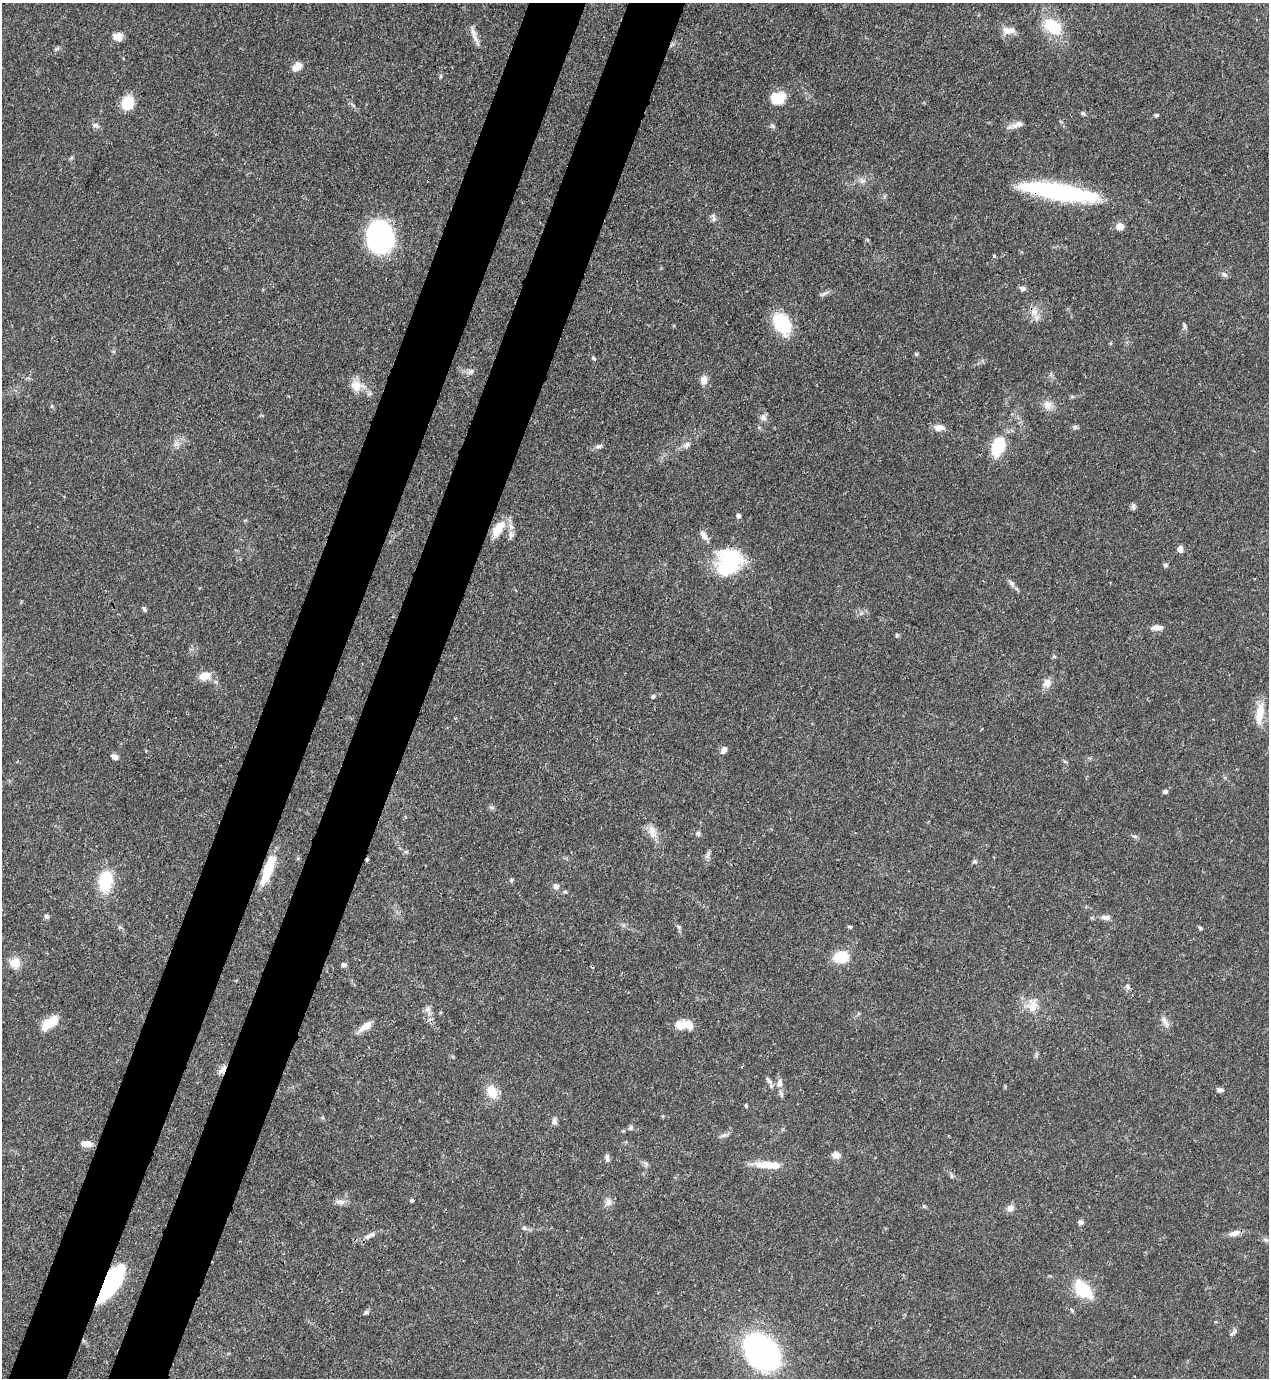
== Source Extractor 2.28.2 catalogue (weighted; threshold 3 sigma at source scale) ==
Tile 7 of 4 x 4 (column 3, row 2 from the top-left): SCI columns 2759-4025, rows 2791-4166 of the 5645 x 5583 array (HDU 1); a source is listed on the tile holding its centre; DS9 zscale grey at full resolution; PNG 1271 x 1380 px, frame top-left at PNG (2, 3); no overlay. Shown black and unused: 9% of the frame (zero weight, under 3 of 4 exposures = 7% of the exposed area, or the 3 px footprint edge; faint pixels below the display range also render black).
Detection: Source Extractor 2.28.2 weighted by HDU 2 'WHT'; one run over the whole footprint, this tile lists its part. Background 0.0728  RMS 0.0036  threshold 0.0162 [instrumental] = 3 sigma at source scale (4.5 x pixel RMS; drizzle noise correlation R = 1.50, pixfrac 1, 0.05/0.05 arcsec/px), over >= 5 px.
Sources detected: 125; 1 inside a brighter object's white glare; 1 cosmic-ray / hot-pixel residue — not listed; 4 inside a brighter listed object's ellipse — not listed separately; the other 119 listed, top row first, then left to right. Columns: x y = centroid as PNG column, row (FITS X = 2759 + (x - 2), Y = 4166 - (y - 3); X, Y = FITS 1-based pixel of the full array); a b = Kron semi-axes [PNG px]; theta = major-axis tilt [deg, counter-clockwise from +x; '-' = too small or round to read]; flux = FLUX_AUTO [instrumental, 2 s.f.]
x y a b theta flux
1053 27 20 13 -37 15
1008 31 18 10 2 3.1
118 37 9 7 -6 4.2
475 38 15 6 -60 2.5
56 49 9 4 26 0.74
297 66 12 8 37 2.7
441 76 5 4 - 0.49
778 98 16 12 15 9.2
127 103 11 9 69 12
353 105 8 4 -38 0.69
1083 113 6 5 - 0.72
1157 115 4 4 - 0.64
1017 124 17 7 23 2.5
96 125 10 6 -19 1.2
773 126 8 5 -28 0.72
71 158 7 4 19 0.49
862 181 9 7 3 1.6
1057 192 70 15 -9 57
713 218 12 5 -78 1
1120 226 7 7 - 3.4
380 237 22 18 -80 67
994 256 4 4 - 0.37
1224 274 9 6 -42 1
1023 288 8 6 -10 1
824 294 18 3 25 1
1034 311 14 11 -84 3.5
782 323 18 12 -59 24
1184 325 8 4 -77 0.74
916 354 6 4 72 0.43
593 358 6 5 - 0.61
471 371 9 6 33 1.3
704 380 10 8 76 2.9
357 386 20 15 -10 5.2
1048 405 14 11 -36 3.1
52 406 6 4 -90 0.47
763 418 10 8 -64 1.7
939 427 13 9 3 2.6
1075 427 5 5 - 0.68
177 444 10 8 33 1.9
687 445 11 7 38 1.7
599 446 11 5 17 1.1
998 446 17 10 71 17
1133 506 9 5 -86 0.85
738 516 5 5 - 1
498 529 22 10 56 7.1
511 535 13 7 86 1.6
704 535 14 7 -57 2.2
1180 549 8 6 -87 1.6
729 562 31 27 58 28
1166 565 6 5 - 0.67
1011 583 11 6 -53 1.4
144 609 8 4 -73 0.68
1157 628 14 6 0 2.1
897 635 5 4 - 0.65
205 676 17 11 16 3.8
1047 682 11 9 60 3
653 696 7 5 45 0.67
1260 713 31 10 81 6.6
724 750 10 7 69 1.5
114 757 8 6 -29 1.5
1165 791 6 5 - 0.98
491 808 8 3 -19 0.66
652 832 20 10 -75 3.8
698 833 6 6 - 0.83
1135 836 8 4 -9 0.7
406 851 6 4 1 0.57
708 855 12 3 80 1.1
975 861 7 5 1 0.62
268 870 33 9 69 12
511 880 5 5 - 0.54
105 881 23 14 79 16
556 886 8 7 - 1.4
565 892 5 4 - 0.49
47 917 6 6 - 0.9
1105 917 13 7 -6 1.7
679 927 7 4 -70 0.65
850 927 6 4 -30 0.5
1200 928 6 4 -45 0.51
841 957 13 11 8 11
15 963 10 9 - 5.8
344 965 6 5 - 1
1128 987 8 6 -50 0.95
1032 1006 19 15 83 5.7
427 1009 9 6 75 1.4
859 1013 5 4 - 0.52
1165 1022 19 6 -58 1.9
49 1023 16 8 37 10
682 1025 17 9 11 5.9
366 1026 18 8 33 3.5
222 1069 13 7 53 2.1
770 1082 8 5 -9 1.1
780 1083 13 8 85 2.2
1220 1090 8 5 -5 1.1
492 1092 20 13 -69 5.8
746 1105 5 4 - 0.46
663 1116 6 3 71 0.33
554 1121 9 7 -88 1.3
630 1128 7 6 - 0.8
723 1135 11 5 23 1.1
86 1144 12 6 -5 3.2
836 1155 11 9 -4 2
607 1158 10 5 -85 1.2
646 1164 10 3 -79 0.65
766 1164 29 9 -3 6.9
951 1176 8 4 -81 0.63
412 1200 5 4 - 0.44
340 1202 14 6 -9 1.7
608 1202 10 8 -88 1.8
1010 1208 9 8 - 1.9
1081 1222 7 6 - 0.92
524 1228 7 6 - 0.91
1234 1233 16 7 13 2.5
369 1236 12 5 34 1.5
1266 1240 8 5 -30 0.83
110 1283 36 13 58 39
1083 1289 24 14 -43 14
366 1312 7 5 33 0.83
1235 1331 9 6 56 1
761 1352 24 17 -48 170
Overlapping masked pixels (flux is a lower limit): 4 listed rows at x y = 1057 192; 268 870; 222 1069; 110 1283